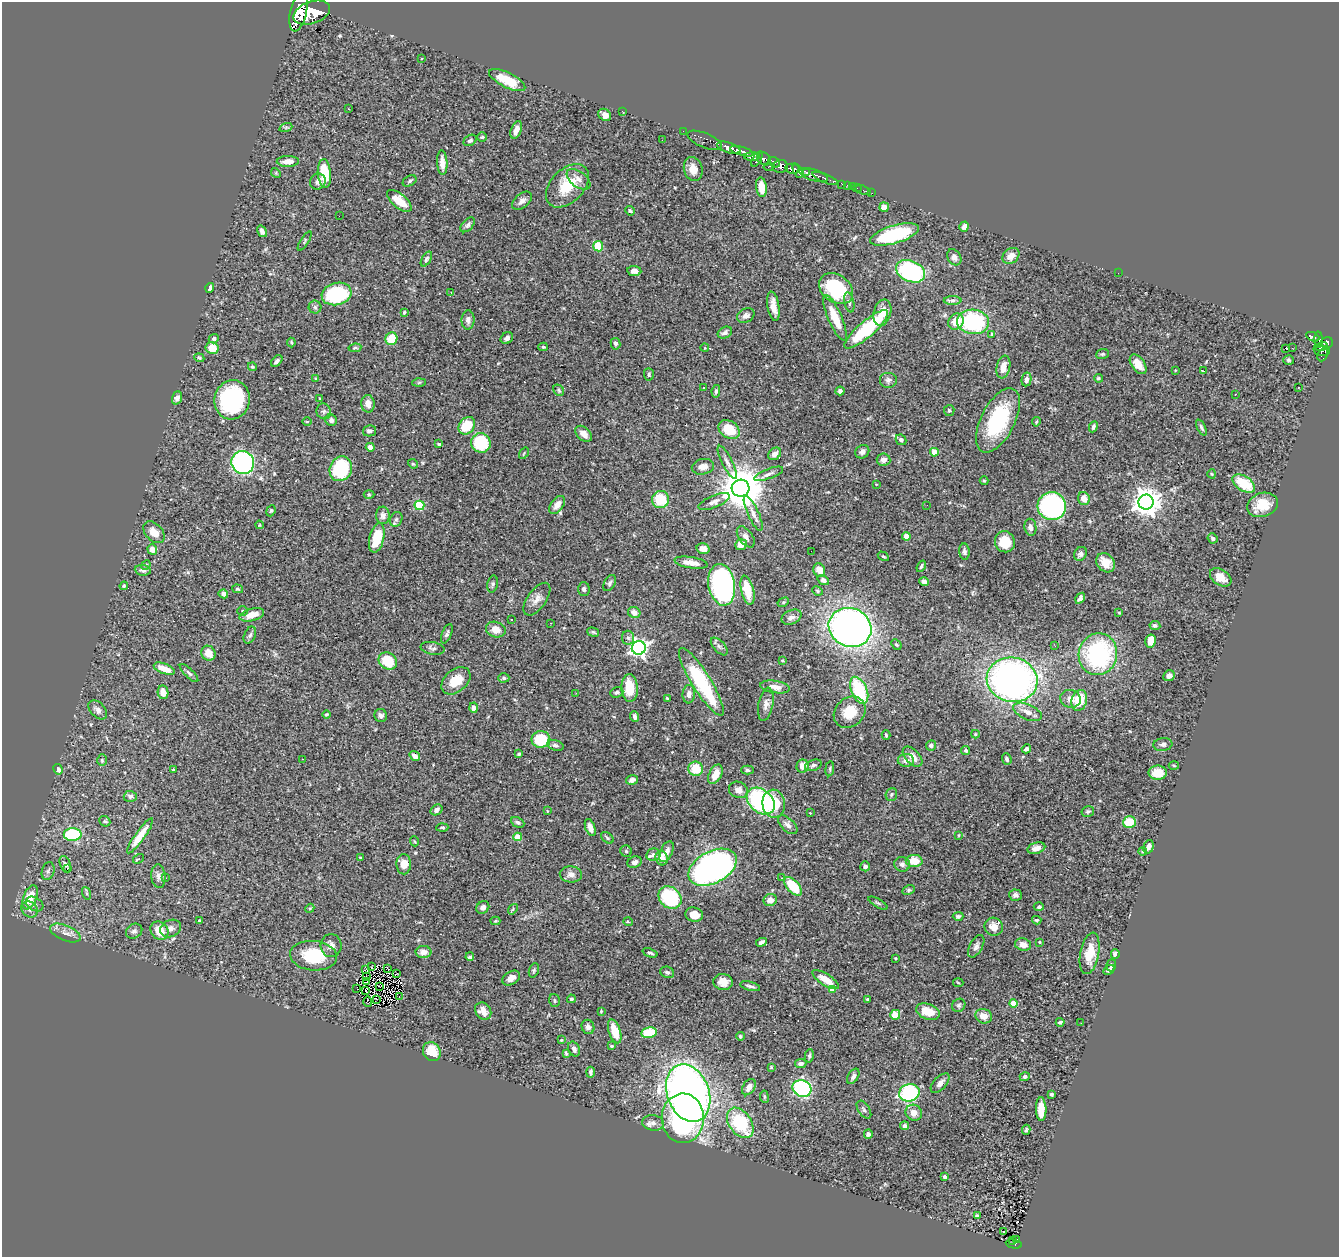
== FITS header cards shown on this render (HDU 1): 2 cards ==
NAXIS1  =                 1337
NAXIS2  =                 1255

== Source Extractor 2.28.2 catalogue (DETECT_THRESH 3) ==
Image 1337 x 1255 px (HDU 1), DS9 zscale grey, 1 PNG px = 1 image px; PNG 1341 x 1259 px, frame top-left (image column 1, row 1255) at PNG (2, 2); each listed source drawn as its Kron ellipse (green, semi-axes under 4 px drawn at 4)
Background 0.83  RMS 0.029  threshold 0.0876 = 3 sigma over >= 5 px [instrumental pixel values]
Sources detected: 429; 1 with non-positive FLUX_AUTO (blend fragments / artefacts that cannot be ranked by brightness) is neither listed nor drawn; the other 428 listed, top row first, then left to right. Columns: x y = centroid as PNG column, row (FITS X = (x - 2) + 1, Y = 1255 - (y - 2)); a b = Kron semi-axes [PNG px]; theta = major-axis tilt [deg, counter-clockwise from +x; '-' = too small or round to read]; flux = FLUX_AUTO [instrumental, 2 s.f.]
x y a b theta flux
298 12 20 8 77 4900
312 13 19 11 18 6400
422 58 3 2 - 1.4
507 80 20 7 -27 47
349 109 3 2 - 1.3
622 111 3 2 - 39
605 115 7 5 -40 9.6
286 127 7 4 19 2.7
516 130 9 5 69 14
683 131 2 2 - 10
482 137 5 4 - 2.9
470 140 7 5 33 4.5
662 140 2 2 - 1.6
705 140 18 7 -22 170
729 148 12 5 -18 1800
742 151 12 3 -16 1400
752 157 8 4 1 600
757 159 8 3 60 430
764 159 7 6 - 690
288 161 11 5 1 14
774 162 6 4 -38 390
442 163 12 5 -86 19
780 166 7 6 - 1100
768 167 5 3 - 130
693 169 12 9 -76 19
792 169 7 4 -13 1800
798 171 8 4 -67 1200
807 172 3 3 - 380
276 173 5 4 - 2.4
324 173 14 6 -85 61
813 175 15 5 -17 1200
825 178 14 3 -22 440
578 179 14 7 -38 12
410 181 7 5 29 3.6
318 182 8 7 - 9.5
842 184 4 3 - 29
847 185 2 2 - 8.4
567 186 26 16 45 65
761 187 10 5 -83 26
852 187 2 2 - 11
857 188 4 3 - 5.9
863 190 8 2 -18 12
872 193 2 2 - 6.3
399 201 15 7 -40 37
522 201 11 7 40 9.8
884 207 5 4 - 15
630 211 5 4 - 3.4
339 216 2 2 - 20
468 225 9 5 47 5.3
964 227 5 4 - 11
262 231 6 4 -57 6.5
894 234 25 9 16 150
305 241 11 4 58 3.4
598 246 5 5 - 48
1011 256 9 7 39 17
954 257 8 6 -59 8.4
426 259 8 4 59 3.6
634 271 7 5 -8 8.7
911 271 15 10 -24 230
1118 273 3 2 - 1.6
210 288 5 4 - 11
836 289 18 13 -36 130
451 292 3 2 - 1.5
336 294 15 11 14 170
953 300 9 4 0 5.1
849 302 10 5 -78 4.9
773 306 15 5 -81 19
315 307 6 6 - 4.6
404 312 3 3 - 2.5
882 313 13 8 74 26
746 316 9 7 29 9
835 318 24 7 -67 48
468 320 10 6 89 7.8
956 321 8 7 - 35
973 322 16 12 -4 180
866 329 28 8 41 150
725 333 7 5 29 8.3
992 334 4 4 - 2.6
1313 337 7 3 -23 150
507 338 6 5 - 6.6
214 339 5 4 - 5.3
391 339 6 5 - 54
1319 340 8 3 -87 280
291 342 5 3 - 2.4
1327 343 6 5 - 440
615 344 6 5 - 5.2
1321 346 6 3 18 280
543 347 5 4 - 2.4
212 348 6 6 - 35
355 348 6 4 9 3.1
705 348 4 3 - 1.2
1286 348 4 3 - 12
1292 348 2 2 - 840
1322 350 8 5 -15 350
1102 354 6 5 - 3
1323 355 7 5 65 94
199 358 5 4 - 2.3
1288 360 5 5 - 3.3
277 361 7 4 48 5.8
1138 364 11 6 -54 24
252 367 4 4 - 2.6
1003 367 11 6 78 20
1175 370 3 2 - 1.2
1203 371 3 2 - 1.8
649 374 6 5 - 3.3
1098 378 4 3 - 2.7
316 379 3 3 - 2.5
1026 379 7 5 79 7.3
888 380 9 8 - 7.9
419 382 6 4 2 2.7
704 388 3 3 - 3.3
1298 388 3 2 - 2
559 390 6 5 - 3
716 391 6 4 81 4.1
840 391 4 4 - 6.3
1235 394 3 2 - 1.5
177 398 7 5 70 7.4
320 399 3 2 - 1.9
232 400 20 17 75 200
368 404 9 6 -86 14
949 410 5 5 - 3.1
324 411 8 7 - 5
331 420 6 5 - 6
998 420 35 17 63 170
307 422 5 3 - 1.7
1036 422 5 3 - 1.9
467 426 10 7 49 53
1093 427 6 3 65 4
1201 427 9 4 -65 4
729 430 11 8 -34 53
369 431 7 5 13 5.8
583 434 9 6 -42 16
901 440 6 5 - 5.7
481 443 10 9 - 110
439 444 4 2 - 2.7
370 447 4 4 - 8.8
862 452 7 6 - 8.5
934 452 4 4 - 42
524 453 6 3 56 1.9
775 454 7 5 42 11
884 460 7 6 - 11
243 462 11 11 - 550
727 462 18 5 -63 10
413 464 5 4 - 2
703 467 11 7 13 14
341 469 12 11 - 130
769 474 15 5 20 8.6
1212 474 4 4 - 2
984 481 4 4 - 2.2
1244 483 12 7 -33 71
876 484 3 2 - 1.4
741 488 9 8 - 7700
369 495 5 3 - 2.1
1084 499 6 6 - 20
661 500 8 8 - 69
714 502 17 6 23 10
1146 502 8 7 - 2500
419 505 5 4 - 100
557 505 10 6 54 16
927 505 3 2 - 1.8
1262 505 15 12 19 45
1052 506 14 14 - 340
271 511 6 4 68 2.6
753 513 19 5 -65 12
383 515 9 7 -85 7.8
396 519 8 6 67 5.4
259 525 4 2 - 1.4
1030 527 8 6 -81 8.4
154 532 12 8 -46 22
906 536 4 4 - 33
746 537 12 7 -55 9.4
377 538 15 7 76 61
1213 538 5 4 - 5.2
1005 542 10 10 - 37
741 545 6 5 - 21
152 549 5 4 - 19
703 549 6 5 - 15
811 551 2 2 - 3.2
964 552 8 5 -84 6.4
1081 554 7 6 - 7.4
883 556 6 3 -29 2.1
691 563 17 5 -9 19
1106 563 10 8 -50 24
146 565 5 4 - 2.3
921 566 6 3 56 3.3
143 570 8 5 -7 7.7
819 570 7 5 -67 21
1221 577 12 7 -33 22
823 580 6 4 -34 5.9
924 582 5 4 - 11
610 583 9 5 62 4.5
493 584 8 5 77 4.1
722 585 21 13 -80 480
124 586 4 4 - 2.4
238 589 6 4 -16 2.8
584 589 7 6 - 5.3
747 590 15 6 -76 43
817 591 5 4 - 2.6
223 594 5 4 - 7.8
1080 598 6 4 57 6.6
537 599 19 9 54 16
783 602 6 4 30 2.6
243 611 5 4 - 3.1
634 612 6 5 - 12
1119 613 4 2 - 1.4
252 615 12 6 16 22
791 617 10 7 24 9.5
512 619 3 2 - 3.3
550 623 3 2 - 1.7
1155 625 5 4 - 5.3
850 627 22 19 -23 1000
496 630 10 7 -18 18
593 632 6 3 -16 3.3
447 634 10 4 67 4.6
250 635 9 5 66 4.5
628 638 7 6 - 5.1
1151 641 6 5 - 27
896 645 6 4 -48 2.8
719 646 11 5 -47 6.4
1055 646 3 2 - 2.3
433 648 12 6 -10 6.2
639 648 7 7 - 750
208 653 8 7 - 21
1098 654 21 19 74 270
782 660 4 4 - 1.9
388 661 9 8 - 60
164 669 11 5 -21 32
189 673 12 4 -45 5.4
1169 676 6 5 - 7.6
504 678 5 4 - 4.2
1012 680 25 22 -11 840
456 681 16 11 40 38
701 682 39 9 -58 170
775 687 15 6 -8 16
630 688 14 8 -86 51
859 690 14 8 -67 130
163 692 7 5 -81 17
617 692 7 5 21 3.9
576 693 3 3 - 2
689 694 9 6 85 9.1
667 698 4 4 - 2.2
1071 699 10 9 - 12
1079 700 11 7 73 45
766 704 17 7 79 12
473 708 5 4 - 6.8
98 710 11 7 -46 8.7
850 712 17 14 44 47
1027 712 15 7 -24 13
326 714 4 4 - 2.4
381 716 6 6 - 6.1
635 717 5 4 - 6.5
975 734 4 4 - 1.8
886 735 5 3 - 2.8
541 739 9 8 - 81
1163 744 9 6 8 5.7
555 745 8 5 -18 5.1
931 745 5 5 - 4.7
1026 749 5 3 - 4.9
966 751 5 4 - 3.7
519 754 3 3 - 2.5
415 756 6 4 -34 9.4
912 757 12 7 -46 17
303 759 2 2 - 1.1
1007 759 6 4 -68 5.1
102 760 6 4 -87 2.8
906 760 8 6 -1 8.6
813 765 8 5 20 5.3
1174 765 5 3 - 1.8
803 766 6 6 - 15
58 769 5 4 - 7.5
696 769 7 7 - 48
830 769 7 3 82 2.5
174 770 3 3 - 4.8
747 770 6 4 -2 3.6
1158 773 9 7 0 31
715 774 10 6 63 24
632 780 6 4 17 7.3
738 790 9 8 - 12
891 794 6 5 - 3.9
130 796 6 5 - 5.8
761 801 15 11 -41 250
774 804 14 11 -83 72
436 810 6 5 - 7.9
547 811 3 2 - 1.4
1088 811 6 5 - 3.1
810 813 3 3 - 1.3
105 821 6 5 - 3.4
518 822 7 4 -25 4.5
1129 822 6 5 - 51
788 825 12 6 -43 8.1
442 828 6 2 4 2.4
590 828 9 4 -70 12
73 835 9 6 0 190
958 835 4 2 - 1.7
140 836 21 5 54 30
518 837 4 4 - 36
607 838 7 4 -41 2.9
414 841 5 3 - 1.7
1148 847 7 5 73 13
1036 848 9 5 17 11
626 851 5 5 - 2.9
1143 851 4 4 - 3.1
666 852 11 6 65 10
653 855 7 6 - 6.5
360 857 3 2 - 1.4
662 858 7 6 - 22
138 859 6 3 34 4.3
914 861 8 6 -2 37
635 862 7 5 22 7.5
65 864 8 5 -68 4.6
404 864 10 7 -88 21
902 864 8 7 - 7.1
865 866 5 5 - 4.9
713 867 26 16 28 1100
68 868 3 2 - 5.8
48 871 9 6 74 5.4
571 874 11 8 -2 11
158 876 12 7 -85 8.4
166 878 4 3 - 3
782 878 3 2 - 2.4
793 886 11 6 -48 58
909 890 6 4 27 3.1
86 893 6 4 -71 3.1
1015 895 6 5 - 5.5
30 897 13 6 69 38
670 897 12 10 -42 140
770 900 7 6 - 14
878 903 11 3 -29 3.8
35 904 9 6 -28 7.2
483 907 7 6 - 7.4
1039 907 5 4 - 4
310 908 5 3 - 2.1
29 909 9 7 -46 7.8
513 909 6 4 52 2.6
694 915 9 7 -15 20
958 916 5 4 - 4.3
1037 920 5 4 - 3.4
200 921 4 3 - 2.3
495 921 5 4 - 2.2
628 922 5 3 - 1.8
994 927 9 9 - 20
171 928 11 8 24 10
134 931 8 7 - 6.3
159 931 10 8 -49 31
65 933 16 7 -22 13
761 942 5 3 - 4.8
1039 942 3 3 - 1.9
1023 944 8 6 -14 14
331 946 11 10 - 12
976 946 12 6 61 7.8
423 952 8 6 -1 12
650 953 8 3 -21 3.8
1090 953 21 9 79 38
1115 954 5 4 - 6.8
314 956 23 15 -5 80
470 957 4 3 - 11
895 958 4 3 - 1.8
1111 965 6 4 74 4.7
371 967 3 2 - 3.4
387 968 3 2 - 0.86
366 969 4 2 - 2.5
534 970 7 4 72 3.4
1109 970 6 4 31 4.2
667 972 7 5 -23 4.7
396 974 4 2 - 0.4
367 977 2 2 - 1.7
511 978 9 6 32 13
826 980 15 5 -32 28
366 982 3 2 - 0.61
723 982 10 8 -10 17
958 983 5 3 - 1.9
379 986 2 2 - 2.7
750 986 10 3 -13 5
357 989 2 2 - 2.1
832 990 4 3 - 16
365 991 3 2 - 1.4
399 997 3 2 - 2
376 999 3 2 - 1.3
571 999 4 4 - 3.3
867 999 4 3 - 2
554 1001 6 5 - 3.5
368 1002 5 2 - 1.7
1013 1004 4 4 - 53
959 1005 7 6 - 4.3
483 1011 9 7 -51 19
601 1011 3 3 - 1.7
928 1012 12 7 -19 34
895 1015 5 5 - 34
984 1016 8 7 - 19
1060 1022 4 3 - 4
1081 1023 2 2 - 3.1
588 1027 7 6 - 8.2
615 1031 12 6 -72 41
649 1033 7 5 11 67
740 1036 4 4 - 3.2
561 1040 3 2 - 1.7
612 1046 4 3 - 1.9
574 1049 8 5 -65 6.6
432 1052 10 8 -62 37
566 1053 4 3 - 2.6
809 1056 7 4 77 3.8
801 1063 6 4 7 7.6
771 1067 3 3 - 2.1
591 1072 5 3 - 4.7
853 1076 8 5 58 7
1025 1077 5 4 - 4.8
940 1083 12 6 47 9.9
749 1087 9 6 58 13
802 1088 9 8 - 270
688 1093 30 21 -70 1600
909 1093 10 8 15 210
1051 1094 3 3 - 3.3
764 1097 6 3 -82 2.3
1041 1109 12 5 -88 31
864 1110 10 5 -56 5.2
914 1113 8 7 - 17
683 1118 25 21 -90 340
653 1123 11 7 -8 9.3
740 1123 17 11 -55 130
905 1126 4 4 - 7.1
1026 1130 5 3 - 2.7
868 1134 5 4 - 6.5
945 1177 4 3 - 6.9
977 1216 4 4 - 4.3
1004 1232 3 2 - 3
1017 1239 3 2 - 16
1013 1241 4 3 - 25
1014 1244 8 3 -12 100
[1 non-positive-flux detection neither listed nor drawn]